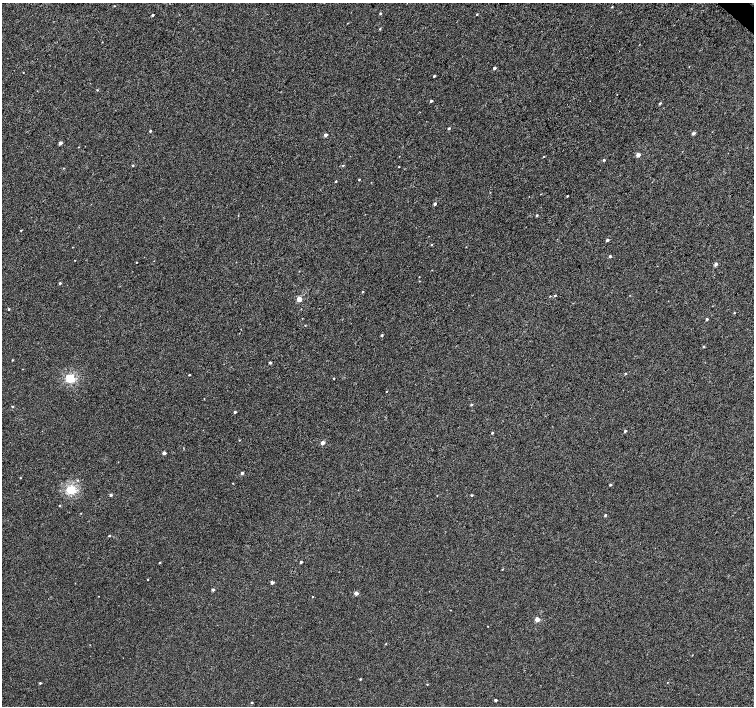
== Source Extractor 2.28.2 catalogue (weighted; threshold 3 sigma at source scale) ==
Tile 10 of 4 x 4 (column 2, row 3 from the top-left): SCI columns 1511-3013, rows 1640-3046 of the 6023 x 6028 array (HDU 1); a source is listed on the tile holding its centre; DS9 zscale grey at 2 x 2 block average (1 PNG px = mean of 2 x 2 image px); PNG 756 x 708 px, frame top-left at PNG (2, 3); no overlay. Shown black and unused: <1% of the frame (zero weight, under 3 of 4 exposures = <1% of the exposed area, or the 3 px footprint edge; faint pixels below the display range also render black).
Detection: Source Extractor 2.28.2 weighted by HDU 2 'WHT'; one run over the whole footprint, this tile lists its part. Background 2.34e-04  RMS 0.0024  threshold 0.0107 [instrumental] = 3 sigma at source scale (4.5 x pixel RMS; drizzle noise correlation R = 1.50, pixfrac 1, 0.0396/0.0396 arcsec/px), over >= 5 px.
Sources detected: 91; all 91 listed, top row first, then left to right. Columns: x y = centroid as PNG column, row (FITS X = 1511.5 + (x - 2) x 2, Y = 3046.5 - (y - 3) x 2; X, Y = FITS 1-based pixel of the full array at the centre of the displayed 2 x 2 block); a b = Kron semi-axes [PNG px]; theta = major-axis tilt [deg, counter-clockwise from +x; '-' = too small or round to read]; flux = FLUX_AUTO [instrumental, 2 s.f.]
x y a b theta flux
114 6 2 2 - 0.29
612 7 3 2 - 0.35
380 13 3 2 - 0.63
477 14 3 2 - 0.44
152 15 2 2 - 1.2
347 23 2 2 - 0.19
380 29 3 2 - 0.51
494 68 3 2 - 1.5
23 72 2 2 - 0.26
434 76 2 2 - 0.72
97 90 3 2 - 0.44
431 101 3 2 - 0.92
660 103 3 3 - 0.66
449 128 3 2 - 0.76
150 131 2 2 - 0.77
693 133 3 2 - 1.7
325 135 3 2 - 2.2
60 143 3 2 - 2.8
638 155 3 2 - 3.9
544 156 2 2 - 0.28
604 160 3 2 - 0.76
133 165 3 3 - 0.58
343 165 3 3 - 0.49
399 167 2 2 - 0.27
63 168 3 2 - 0.37
359 180 3 2 - 0.44
335 181 3 2 - 0.54
567 196 2 2 - 0.41
435 204 2 2 - 1.6
537 215 2 2 - 0.79
21 230 3 2 - 0.34
607 240 2 2 - 1.3
431 245 3 3 - 0.44
610 256 3 2 - 0.95
75 260 2 2 - 0.21
136 262 2 2 - 0.29
716 264 3 3 - 1.9
419 277 2 2 - 0.22
419 281 3 2 - 0.23
60 283 3 2 - 0.83
363 292 3 2 - 0.5
555 296 3 2 - 0.55
299 299 3 3 - 8.4
9 309 3 2 - 0.54
734 313 3 2 - 0.35
707 319 2 2 - 1.3
305 325 3 2 - 0.23
382 335 3 3 - 0.71
703 346 3 3 - 0.53
12 360 3 2 - 0.36
270 363 2 2 - 1.2
625 374 3 2 - 0.6
189 375 2 2 - 0.5
70 378 3 3 - 43
334 378 2 2 - 0.33
386 391 2 2 - 0.31
471 405 3 2 - 0.7
12 407 3 2 - 0.49
235 412 2 2 - 1.1
625 431 3 2 - 0.85
492 433 3 2 - 0.57
239 440 2 2 - 0.27
322 443 3 2 - 4
164 453 2 2 - 2.5
242 473 3 2 - 1.5
20 478 2 2 - 0.3
77 480 3 3 - 0.47
610 485 3 3 - 0.52
71 490 3 3 - 44
110 495 3 2 - 1
471 495 3 2 - 0.62
59 506 2 2 - 0.39
605 515 3 2 - 0.8
109 536 3 2 - 0.47
160 562 3 3 - 0.36
301 562 2 2 - 1.2
502 569 3 2 - 0.32
147 579 2 2 - 0.32
272 582 2 2 - 2.1
213 590 3 2 - 1.2
356 593 3 2 - 3.4
313 597 2 2 - 0.33
537 619 3 2 - 6.7
488 626 2 2 - 0.22
386 644 2 2 - 0.27
360 679 3 2 - 0.51
667 682 2 2 - 0.23
40 683 3 2 - 0.59
427 684 3 2 - 0.35
495 700 2 2 - 0.87
252 702 2 2 - 0.71